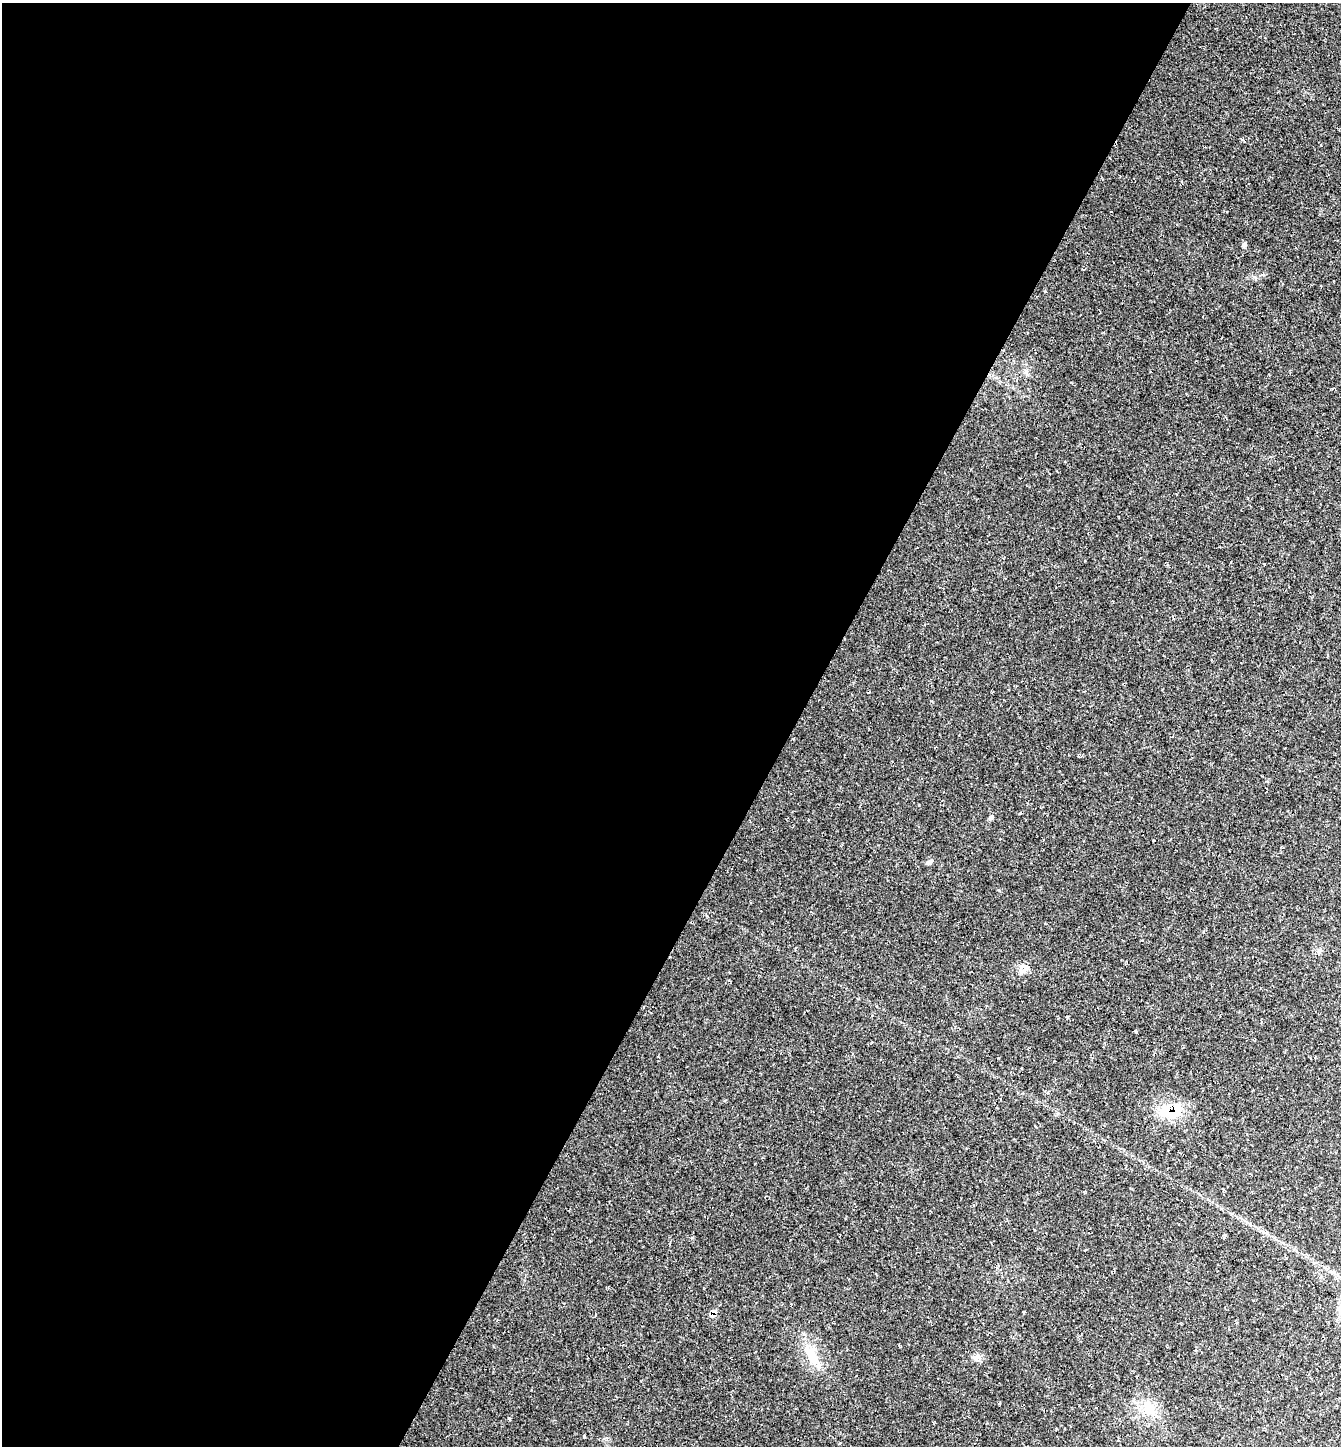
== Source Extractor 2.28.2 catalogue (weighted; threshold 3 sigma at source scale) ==
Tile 5 of 4 x 4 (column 1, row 2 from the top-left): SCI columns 155-1493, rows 2893-4336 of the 5789 x 5780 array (HDU 1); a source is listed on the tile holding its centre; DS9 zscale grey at full resolution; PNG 1343 x 1448 px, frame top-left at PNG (2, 3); no overlay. Shown black and unused: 59% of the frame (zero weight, under 2 of 3 exposures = <1% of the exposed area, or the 3 px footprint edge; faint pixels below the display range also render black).
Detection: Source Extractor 2.28.2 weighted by HDU 2 'WHT'; one run over the whole footprint, this tile lists its part. Background 0.0754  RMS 0.0077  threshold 0.0347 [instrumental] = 3 sigma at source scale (4.5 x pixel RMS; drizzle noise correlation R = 1.50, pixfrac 1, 0.05/0.05 arcsec/px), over >= 5 px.
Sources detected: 11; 1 cosmic-ray / hot-pixel residue — not listed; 1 inside a brighter listed object's ellipse — not listed separately; the other 9 listed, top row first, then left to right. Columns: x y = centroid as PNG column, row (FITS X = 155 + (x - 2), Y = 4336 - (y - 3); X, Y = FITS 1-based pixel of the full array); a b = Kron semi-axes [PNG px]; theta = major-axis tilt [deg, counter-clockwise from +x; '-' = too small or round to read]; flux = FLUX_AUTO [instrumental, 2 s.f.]
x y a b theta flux
1244 245 6 5 - 1.8
929 862 8 5 29 1.8
1319 951 7 5 73 2
1023 968 14 11 37 5.9
1168 1112 27 16 -22 21
713 1314 12 7 67 4
812 1355 21 12 -57 15
977 1357 11 6 20 3.4
1149 1409 18 13 5 12
Overlapping masked pixels (flux is a lower limit): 2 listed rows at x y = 1168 1112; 713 1314